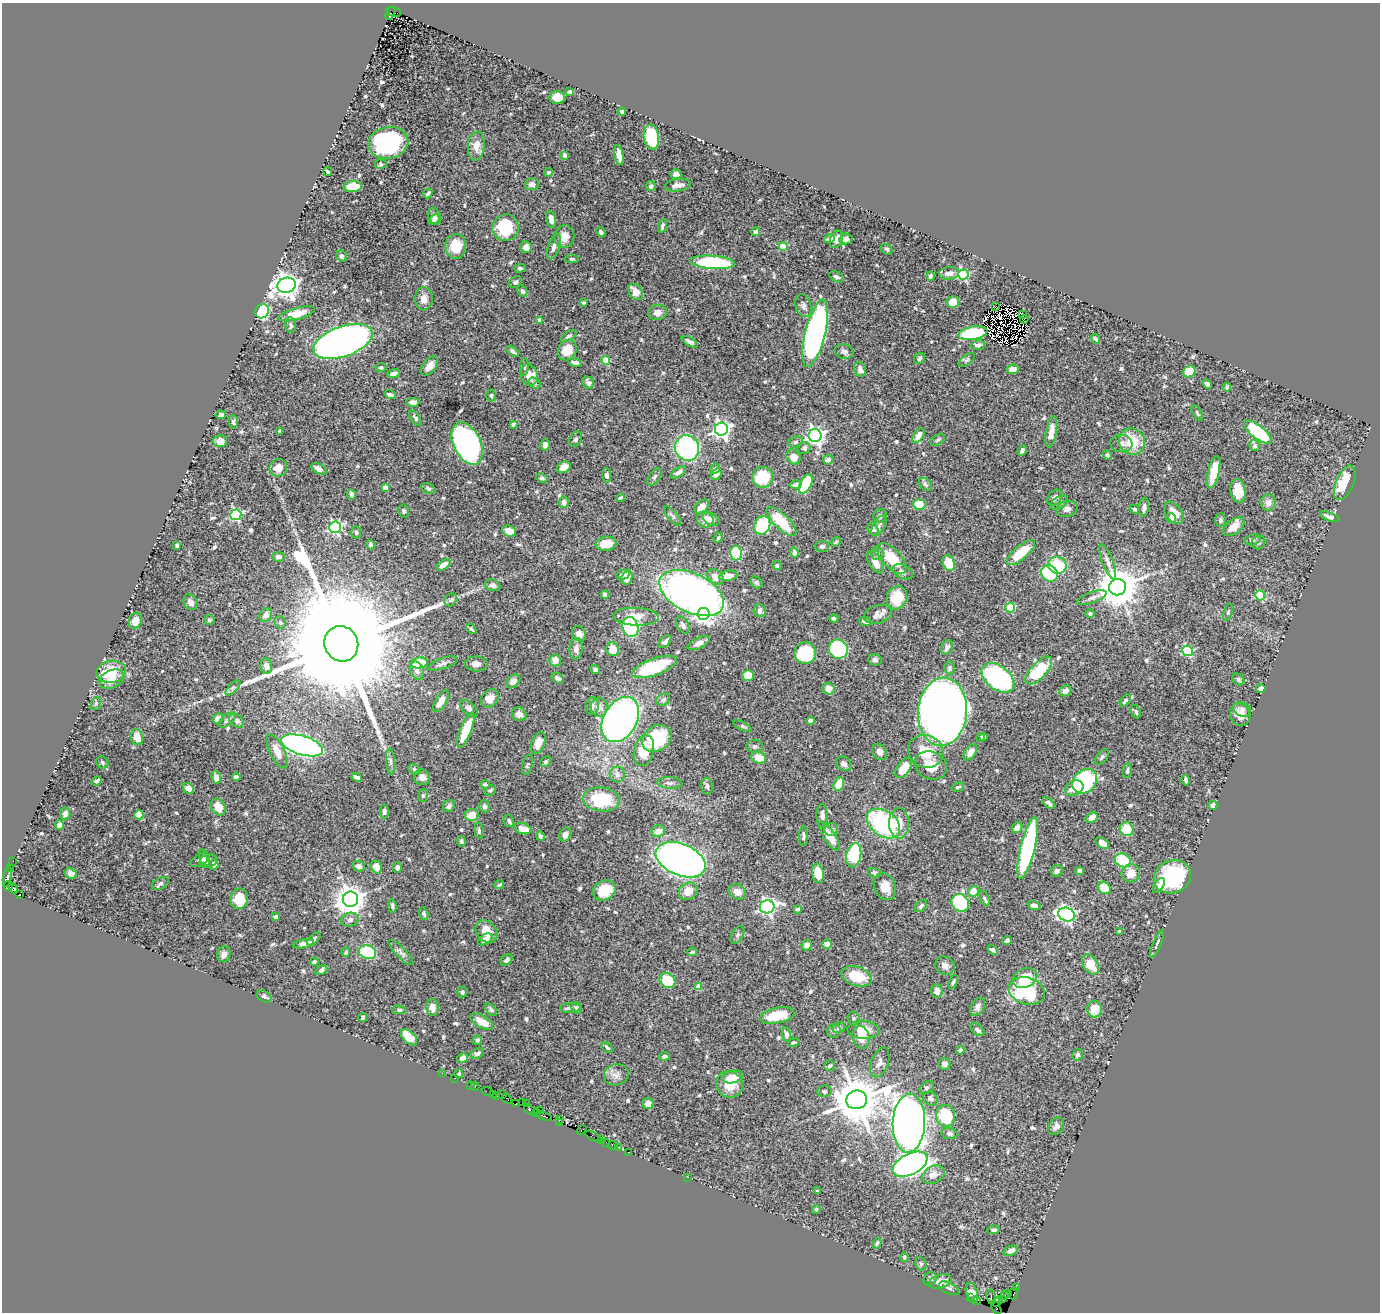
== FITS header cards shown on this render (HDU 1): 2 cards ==
NAXIS1  =                 1378
NAXIS2  =                 1310

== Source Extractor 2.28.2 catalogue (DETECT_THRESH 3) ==
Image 1378 x 1310 px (HDU 1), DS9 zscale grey, 1 PNG px = 1 image px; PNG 1382 x 1314 px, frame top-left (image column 1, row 1310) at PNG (2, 3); each listed source drawn as its Kron ellipse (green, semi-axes under 4 px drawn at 4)
Background 0.826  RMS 0.025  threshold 0.0736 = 3 sigma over >= 5 px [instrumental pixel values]
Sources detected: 650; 4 with non-positive FLUX_AUTO (blend fragments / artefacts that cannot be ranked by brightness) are neither listed nor drawn; of the other 646, the 500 brightest by FLUX_AUTO listed and drawn (146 fainter detections omitted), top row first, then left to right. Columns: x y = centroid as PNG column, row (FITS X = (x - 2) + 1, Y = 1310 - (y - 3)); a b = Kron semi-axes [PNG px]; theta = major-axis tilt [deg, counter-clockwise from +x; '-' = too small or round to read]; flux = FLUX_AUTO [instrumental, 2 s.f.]
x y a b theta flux
394 12 8 3 -14 190
390 13 7 3 62 240
570 92 4 4 - 3.9
557 98 8 6 2 24
622 112 4 3 - 2.9
651 137 12 7 -83 67
388 143 20 16 10 180
476 146 14 8 84 17
565 155 4 4 - 7.1
619 155 10 4 -80 17
381 164 6 4 -2 2.7
328 172 4 3 - 3.3
548 172 4 4 - 2.9
676 174 5 5 - 7.9
532 184 7 6 - 7.2
678 185 13 6 9 10
353 186 9 5 4 50
651 186 5 5 - 5.5
428 193 5 3 - 3.5
434 216 9 6 -67 5.2
434 219 6 4 33 4.5
551 219 8 4 -79 10
662 226 7 3 71 4
506 228 13 13 - 83
601 232 5 3 - 5.6
756 232 4 4 - 7.5
564 237 11 10 - 15
829 239 5 4 - 8.8
836 239 9 6 67 6.9
846 239 7 5 11 7.1
456 246 12 10 88 40
783 246 4 4 - 58
526 247 6 5 - 12
554 247 13 5 71 9.6
887 249 6 5 - 3.2
342 256 6 5 - 4.8
572 259 6 4 0 2.7
713 262 22 6 -4 140
520 268 6 4 1 2.9
949 273 10 6 5 10
963 275 5 5 - 170
930 276 4 3 - 4
836 277 8 4 -28 5.7
515 282 7 5 38 4
287 285 9 7 14 1700
522 291 6 4 -62 4.5
636 292 9 6 -52 15
424 299 11 9 90 15
953 302 6 6 - 19
583 303 4 3 - 3.5
803 306 12 7 -74 6.8
996 306 4 3 - 4
262 311 7 7 - 140
658 312 9 7 13 9.8
296 314 19 6 15 34
1022 315 2 2 - 3.9
1024 319 4 3 - 12
540 320 4 4 - 6.3
291 325 8 5 -82 4
815 333 34 10 76 640
973 333 15 6 10 100
569 336 8 4 34 4.4
1096 339 5 3 - 3.2
343 341 31 15 19 1400
690 342 9 4 -30 5.7
978 345 7 5 8 6.8
567 350 11 9 59 32
512 351 7 4 -35 4.7
844 351 10 7 -13 5.7
919 359 6 5 - 3.5
606 360 4 4 - 58
967 360 9 4 38 3.3
575 362 7 4 -12 5.3
429 366 11 6 51 14
381 367 5 4 - 4.1
524 367 8 4 88 3.3
860 369 8 5 -70 8
1013 369 6 5 - 16
1189 371 6 5 - 31
394 373 6 4 17 8.2
529 375 11 8 -77 22
535 383 6 4 -40 3.2
588 383 6 5 - 7.2
1207 384 5 4 - 4.1
1227 387 4 3 - 4.2
390 394 6 3 -17 5.4
491 396 6 4 -89 3.1
413 402 6 4 -2 6.6
1197 413 8 4 -60 2.7
221 415 5 4 - 5.3
415 418 9 4 -56 4
233 422 7 4 90 4.5
513 424 4 3 - 2.9
721 429 6 6 - 640
280 431 4 3 - 3.4
1051 432 16 5 80 18
1258 432 17 6 -39 120
815 435 6 6 - 670
918 436 8 5 54 13
576 439 8 5 64 3.6
938 440 8 5 28 3.1
220 441 7 6 - 13
795 442 7 5 18 3.8
1132 442 14 12 -57 48
1121 443 11 8 -8 8.3
467 444 22 13 -64 560
545 445 6 4 75 8.6
1255 446 5 5 - 5.9
687 448 13 12 - 240
804 448 6 6 - 4.9
1022 451 5 3 - 4.4
1107 455 4 4 - 5.1
793 457 8 6 -53 13
828 460 5 5 - 5.1
564 467 7 5 28 11
278 468 9 8 - 15
319 469 8 5 -28 11
715 469 5 4 - 4.9
678 472 8 4 33 6.4
1214 472 16 5 76 36
716 474 6 5 - 7.3
606 475 7 4 -86 5.7
654 477 10 5 56 4.4
763 477 10 10 - 57
542 478 6 4 -25 3.7
1345 483 18 8 67 64
806 484 10 5 64 89
925 484 7 5 -45 4
795 485 6 4 11 6.1
385 488 4 4 - 18
428 488 7 5 -31 3.9
1238 491 12 7 -81 30
352 494 5 4 - 7.3
620 498 4 3 - 2.8
1055 498 9 6 50 7.3
564 502 6 5 - 7.8
1059 503 10 6 30 5.5
1268 503 8 7 - 10
919 504 6 5 - 43
702 507 8 5 44 12
1144 507 9 5 82 6.2
1067 509 11 8 17 7.8
1135 509 5 4 - 3.9
404 511 6 5 - 3.3
1174 513 13 7 -53 21
236 515 5 5 - 200
672 516 12 4 -49 3.7
880 516 7 6 - 5.2
1330 517 10 4 -20 7.9
1171 518 5 5 - 6.2
705 519 8 8 - 14
711 519 9 6 -27 11
1221 520 7 5 88 3.6
781 521 19 7 -44 59
762 525 9 8 - 80
879 526 12 5 59 5.2
335 527 6 5 - 250
1234 527 12 7 37 20
873 529 6 5 - 5.9
509 531 7 5 -23 21
356 532 6 5 - 3
718 538 5 3 - 2.8
1252 540 8 5 12 4.2
836 542 5 4 - 2.8
1258 543 7 6 - 3.6
606 544 10 7 8 26
177 545 4 3 - 3.3
370 545 4 3 - 5.7
822 546 7 5 2 4.1
736 553 7 6 - 95
794 553 5 4 - 7
877 553 6 6 - 5.3
1021 553 18 6 40 61
278 557 6 5 - 7.5
892 559 19 9 -48 52
875 562 12 6 -58 18
1108 562 19 5 -69 9.2
949 563 8 5 -73 41
443 565 8 4 34 15
1057 565 9 8 - 70
777 566 5 4 - 3.1
903 572 10 7 -25 7
1050 574 9 8 - 90
623 575 6 5 - 6.6
728 576 9 5 10 15
715 577 9 6 -40 14
627 578 7 5 69 18
757 583 6 5 - 3.5
493 585 7 5 -18 6
1118 587 8 8 - 5400
692 593 34 19 -26 1100
605 595 4 4 - 8.3
1260 595 5 5 - 76
897 598 12 10 67 47
1092 598 15 5 20 7.5
451 600 7 5 45 3.7
190 602 8 6 -63 8.8
1010 608 5 5 - 82
760 611 7 6 - 6.7
1228 612 8 4 72 2.9
704 614 6 6 - 480
878 614 14 9 15 10
1090 614 4 4 - 4
266 615 7 5 57 9.5
636 617 22 9 -2 26
834 618 4 3 - 3.1
209 620 5 5 - 3.4
135 621 8 6 70 16
865 621 6 3 -23 5.5
280 622 6 5 - 3
683 625 9 5 -64 5.5
630 627 10 8 -71 140
471 629 6 4 -47 2.7
579 634 8 6 -59 11
665 641 8 4 44 6.1
699 643 12 5 25 8.5
341 644 18 16 -61 95000
947 647 7 5 61 5.9
576 649 11 6 83 11
613 649 7 6 - 23
838 649 10 9 - 140
1188 651 5 5 - 130
805 653 11 10 - 93
555 660 6 5 - 14
875 660 6 5 - 4.5
419 663 8 5 10 41
443 663 15 5 19 6.7
476 664 11 7 -2 8.6
266 666 8 5 -82 6.5
654 667 23 8 20 98
949 668 6 5 - 4.3
417 670 9 7 -67 8.4
595 670 5 4 - 5.3
1039 670 17 8 47 79
111 672 15 11 11 51
748 675 6 5 - 37
558 678 7 4 -33 4.8
998 678 18 11 -38 280
112 679 13 9 24 18
1238 679 6 5 - 3.5
513 681 8 6 42 6.9
233 688 9 3 45 3.7
829 689 6 5 - 17
1261 689 5 4 - 8.5
1065 691 6 5 - 9.3
490 698 10 8 47 14
663 700 7 5 35 3.5
441 701 12 5 59 18
1125 701 7 4 54 4.4
96 704 7 5 71 2.7
592 706 9 6 84 5.5
599 707 9 8 - 9.8
469 708 10 6 -44 6.5
1242 709 9 7 -26 7.6
942 712 34 24 85 1900
1136 712 7 4 -66 3.8
519 714 7 6 - 7.6
1240 715 11 10 - 17
218 718 6 4 24 12
227 720 10 5 39 5.6
236 720 8 6 -39 5.2
620 720 24 17 60 510
810 720 4 3 - 6.7
743 726 10 4 -27 3
466 730 19 5 68 56
984 736 4 3 - 3.3
137 737 8 6 -73 18
981 737 4 4 - 3.1
657 738 16 12 32 86
538 743 11 6 70 19
302 745 22 9 -17 800
755 746 8 6 -10 5
277 751 18 7 -64 22
644 751 16 10 76 39
926 751 18 16 -22 42
879 752 8 6 -61 6.6
970 752 9 5 57 9.1
1102 757 9 5 53 4.1
759 758 7 5 -17 26
102 762 6 5 - 2.8
390 762 13 4 -87 5
546 762 5 5 - 3.3
844 764 8 6 -36 5.9
527 765 10 5 76 3
931 766 16 13 -26 27
904 768 11 6 55 32
415 770 7 5 -34 3.9
1127 771 7 4 78 3.7
617 775 8 7 - 6.5
216 777 6 4 -81 9.9
236 777 4 4 - 6.6
357 777 5 3 - 5.1
422 777 8 7 - 10
1185 780 5 3 - 3
96 781 5 3 - 4.3
1085 781 14 11 45 190
670 783 12 6 -3 5.7
485 784 4 4 - 3.2
839 784 7 5 69 32
707 786 8 6 -87 5.2
958 787 6 4 16 2.9
1074 788 9 7 29 17
189 789 6 5 - 14
490 790 6 4 40 3
423 795 6 5 - 3.5
601 799 18 12 -6 78
1048 803 7 4 -45 5.4
1213 805 4 4 - 8.6
449 806 6 5 - 4.6
485 806 6 5 - 5
218 807 9 6 -57 25
384 811 7 4 89 4.5
65 813 6 5 - 9.2
139 815 4 4 - 60
472 815 7 6 - 20
822 816 11 6 -88 6.1
1092 818 6 5 - 14
509 821 6 5 - 3.2
899 823 15 10 -90 23
884 824 18 12 -36 210
59 825 5 4 - 6
1017 827 6 5 - 8.1
523 829 9 5 -15 19
831 829 7 6 - 4.6
1127 829 7 6 - 39
479 831 8 4 -84 3.6
658 831 6 5 - 11
565 834 7 5 62 11
540 836 5 4 - 3.9
803 836 10 3 88 4
830 836 17 6 -57 25
461 841 5 4 - 2.7
1102 843 8 4 -35 14
1028 848 31 7 76 250
854 855 12 7 78 110
205 858 9 5 -67 4.9
199 860 10 5 31 5.5
681 860 26 16 -23 1900
1123 860 8 6 -24 68
13 861 2 2 - 29
208 861 9 6 18 5.7
214 865 5 4 - 5
359 866 6 5 - 9.9
376 867 7 5 -60 19
397 867 5 4 - 5.9
10 868 3 2 - 72
1057 871 6 5 - 4
1080 871 4 4 - 9
818 873 10 6 -81 25
875 873 7 4 -14 4.1
1131 873 9 9 - 21
71 874 6 5 - 7.8
7 877 10 4 79 630
1172 877 19 16 22 150
160 883 9 5 27 3.6
499 885 5 3 - 4.1
1159 885 8 4 57 7.7
8 886 5 3 - 93
885 887 14 10 -65 20
13 888 5 3 - 230
1104 888 7 5 -42 27
604 890 12 9 29 40
688 891 10 8 32 23
973 891 5 5 - 22
737 892 9 7 -31 12
19 895 4 3 - 230
984 898 8 4 -61 3.2
239 899 10 8 78 36
350 899 8 7 - 2300
960 903 9 8 - 100
1034 905 7 4 -18 6.6
392 906 7 3 -83 3.6
921 906 7 4 45 5
767 907 7 6 - 530
798 909 3 3 - 3.7
424 914 6 4 -74 3.6
1066 915 8 6 -20 470
275 917 4 3 - 4.8
350 920 9 7 16 6.1
486 932 12 9 -49 23
1119 932 4 4 - 4.3
737 935 9 5 60 3.8
314 939 8 4 45 4.8
485 939 8 5 34 13
1007 941 5 4 - 3.8
303 944 10 4 12 7.3
827 944 5 4 - 9.8
1157 944 15 3 68 3.6
807 945 5 5 - 9.7
993 950 6 4 -44 5
346 952 4 3 - 3.3
367 952 9 6 -13 81
401 952 17 5 -46 6.1
692 952 4 3 - 3.4
224 954 8 6 71 8.3
507 960 6 4 42 5.6
314 962 4 3 - 2.9
1091 964 11 7 -55 32
945 966 10 9 - 8.5
321 970 6 4 29 4.3
856 976 15 9 -17 45
1025 978 12 9 25 35
667 981 8 7 - 59
953 982 7 4 66 3.2
699 987 4 4 - 28
937 991 7 5 85 8.7
1027 991 18 13 -16 110
462 992 5 5 - 4.3
264 996 8 5 -33 4.5
432 1007 8 6 -86 11
978 1007 9 6 59 7.9
570 1008 10 5 6 5.2
576 1008 6 5 - 3.8
1095 1009 8 7 - 26
399 1010 7 4 1 3.3
491 1010 7 4 -49 4
777 1015 17 8 11 45
363 1018 4 3 - 3.6
854 1018 7 6 - 3.5
482 1022 12 6 -31 19
839 1028 6 5 - 4.3
863 1030 16 9 -3 25
977 1030 8 5 -39 4.9
834 1031 7 6 - 5
786 1034 7 4 -79 6.1
409 1037 10 6 -44 30
861 1037 11 8 -76 24
477 1040 5 4 - 3.6
793 1042 5 3 - 2.9
607 1047 6 3 -47 3.1
960 1050 4 3 - 3.8
477 1053 7 5 30 4.6
1078 1055 6 5 - 4.5
664 1056 5 4 - 3.6
462 1058 5 4 - 6.5
880 1062 15 8 70 10
945 1064 6 6 - 5.8
830 1066 5 5 - 3.8
442 1073 2 2 - 20
459 1074 4 3 - 3.1
616 1075 12 10 17 9.9
733 1077 10 6 12 24
455 1078 3 2 - 15
729 1084 14 12 -41 29
470 1085 2 2 - 6.9
475 1086 4 3 - 100
927 1088 8 5 37 3.3
824 1091 7 5 7 3.6
488 1092 6 2 -18 38
493 1094 2 2 - 39
503 1095 2 2 - 46
496 1096 3 2 - 36
930 1098 8 6 -32 5.7
507 1099 5 2 - 62
857 1100 10 9 - 7800
522 1103 2 2 - 56
515 1104 4 3 - 31
526 1104 2 2 - 21
648 1104 5 5 - 11
530 1109 6 3 -35 190
540 1110 3 2 - 26
536 1112 4 2 - 26
544 1116 8 3 -20 200
946 1116 11 9 -87 110
560 1119 3 2 - 15
560 1123 3 2 - 12
909 1123 29 16 87 2500
1056 1126 9 7 56 7.8
582 1130 5 3 - 51
949 1133 8 5 -7 5
593 1136 9 3 -24 52
602 1140 2 2 - 17
606 1142 2 2 - 21
613 1145 5 2 - 40
618 1147 2 2 - 23
629 1152 3 2 - 30
910 1164 19 10 27 950
933 1175 12 8 29 14
687 1177 3 2 - 74
817 1191 3 3 - 3.5
816 1209 4 3 - 3
994 1230 6 4 4 4.2
877 1243 5 3 - 2.8
1011 1251 7 4 21 9.6
904 1257 4 4 - 2.7
921 1264 7 5 -71 3.5
930 1279 7 6 - 3.7
940 1282 12 6 18 18
949 1288 11 5 -26 4.9
1016 1288 3 2 - 13
972 1293 10 5 -71 22
1008 1293 2 2 - 44
1013 1293 6 3 83 79
1005 1296 3 3 - 46
991 1297 7 3 -79 110
971 1298 3 2 - 14
1003 1300 3 2 - 21
976 1301 4 3 - 74
997 1301 6 4 36 93
996 1308 7 3 -62 39
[146 fainter detections neither listed nor drawn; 4 non-positive-flux detections neither listed nor drawn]